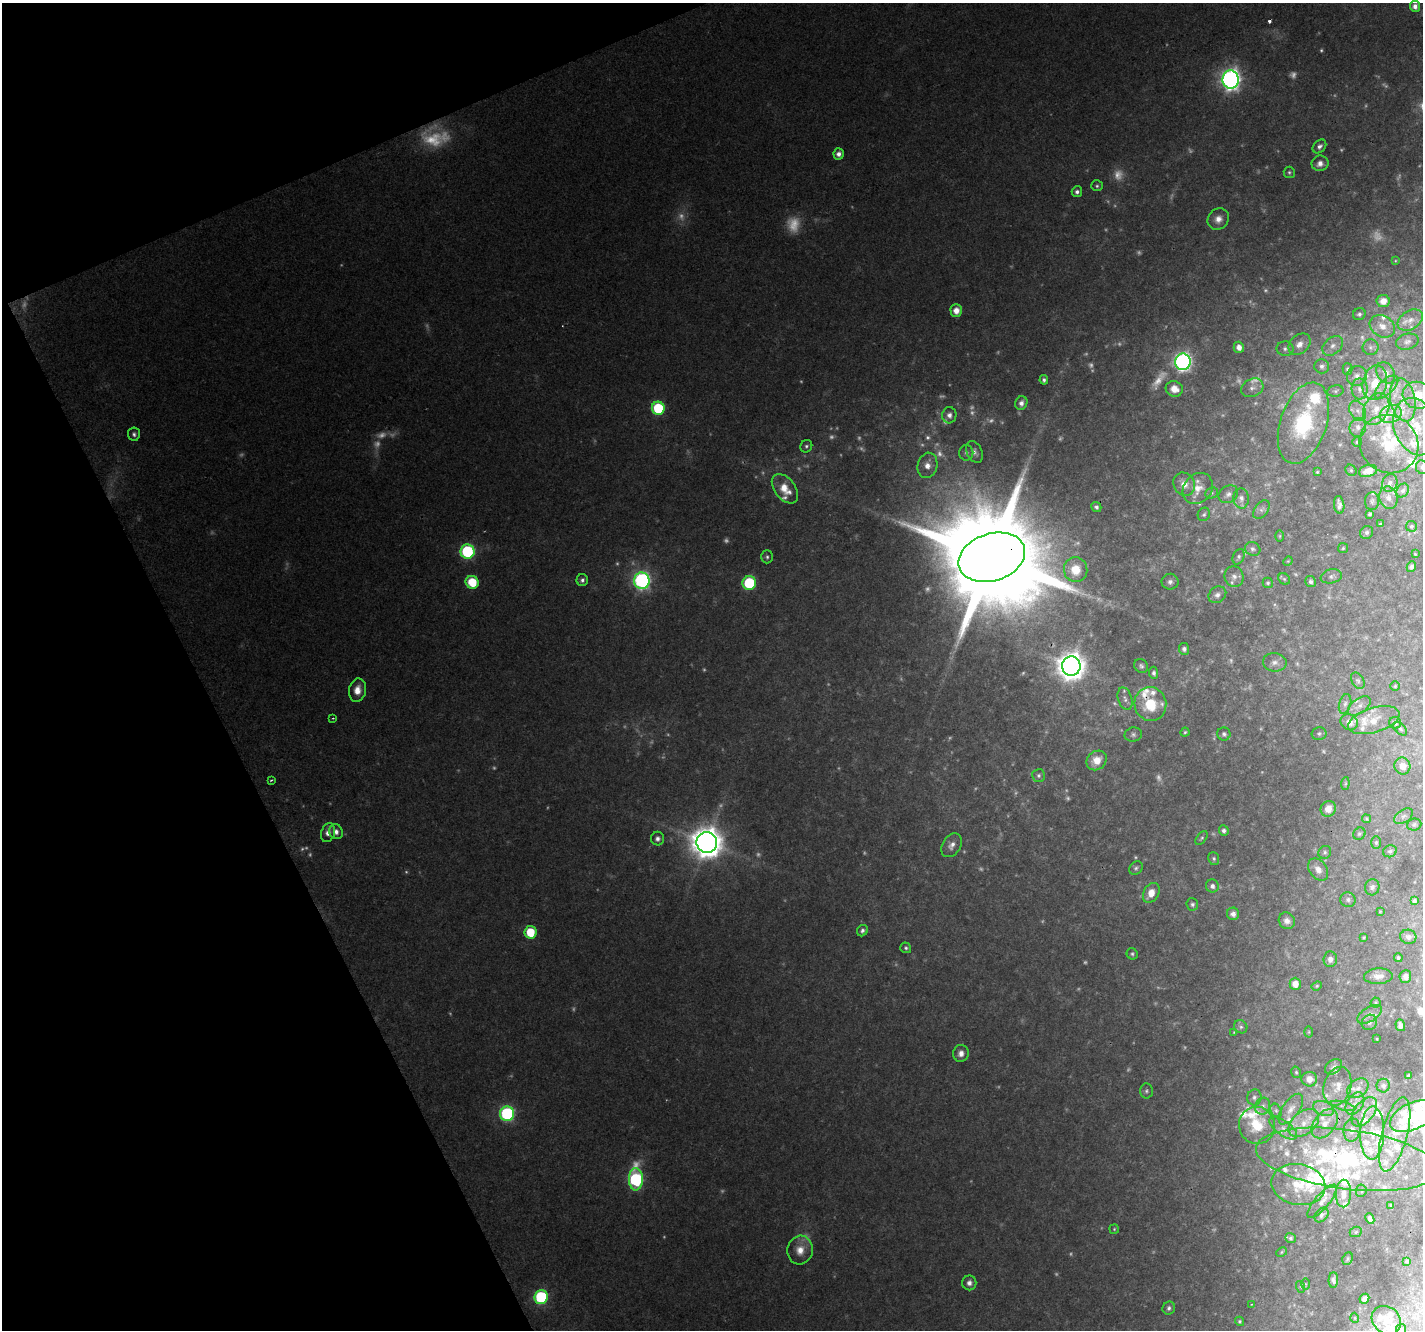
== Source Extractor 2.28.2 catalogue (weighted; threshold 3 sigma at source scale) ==
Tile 5 of 4 x 4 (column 1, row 2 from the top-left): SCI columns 1-1421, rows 2749-4076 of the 5687 x 5553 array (HDU 1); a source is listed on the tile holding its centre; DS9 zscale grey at full resolution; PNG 1425 x 1332 px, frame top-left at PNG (2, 3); each listed source drawn as its Kron ellipse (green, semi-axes under 4 px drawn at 4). Shown black and unused: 20% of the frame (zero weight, under 2 of 3 exposures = <1% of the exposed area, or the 3 px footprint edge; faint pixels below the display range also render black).
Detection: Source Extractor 2.28.2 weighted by HDU 2 'WHT'; one run over the whole footprint, this tile lists its part. Background 0.0829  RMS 0.0074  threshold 0.0332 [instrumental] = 3 sigma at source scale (4.5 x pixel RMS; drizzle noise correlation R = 1.50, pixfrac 1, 0.0396/0.0396 arcsec/px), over >= 5 px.
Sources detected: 416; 122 too faint to see at this stretch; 1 cosmic-ray / hot-pixel residue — neither listed nor drawn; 71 inside a brighter listed object's ellipse — not listed separately; the other 222 listed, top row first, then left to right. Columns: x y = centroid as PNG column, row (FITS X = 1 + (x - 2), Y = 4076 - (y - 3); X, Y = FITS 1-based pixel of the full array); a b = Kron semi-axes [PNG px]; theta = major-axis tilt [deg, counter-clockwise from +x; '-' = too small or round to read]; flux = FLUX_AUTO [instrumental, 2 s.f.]
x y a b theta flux
1415 6 5 5 - 4.8
1231 80 9 8 - 510
1319 146 8 5 47 3
839 154 5 5 - 5
1320 163 8 7 - 5.8
1289 172 6 5 - 1.5
1097 186 6 5 - 1.6
1077 192 5 5 - 2.9
1218 219 11 10 - 7.3
1395 261 4 3 - 0.66
1383 301 6 6 - 7.5
956 310 6 5 - 9
1359 314 6 6 - 2.2
1410 320 14 9 32 6.4
1382 326 13 10 -32 8
1407 342 11 8 15 3.2
1299 344 12 9 44 7.4
1333 346 11 8 40 5
1239 347 6 5 - 6
1370 347 8 8 - 2.5
1285 349 8 7 - 2.8
1183 362 8 7 - 360
1322 366 7 7 - 3.1
1347 369 5 5 - 1.6
1386 373 11 8 -59 4.7
1357 376 10 9 - 4.4
1044 380 5 4 - 2.3
1375 383 17 12 77 18
1386 387 15 7 44 5.5
1252 388 11 8 25 4.8
1174 389 8 7 - 12
1360 389 10 8 -90 4.1
1335 391 8 5 10 1.8
1418 395 15 13 -15 18
1403 400 22 12 -79 15
1021 403 7 6 - 4.4
658 408 7 6 - 63
1376 409 17 12 61 13
1358 411 11 7 -61 4.8
1391 414 11 8 19 6.7
949 415 8 7 - 4.4
1303 423 42 23 71 86
1358 427 9 8 - 3.9
1416 427 29 22 -68 29
134 434 6 6 - 2.5
1357 442 5 5 - 1.2
1389 444 30 28 -40 36
806 446 6 5 - 2
974 452 11 7 -65 3.8
966 453 8 7 - 2.5
927 465 13 9 77 9.2
1422 467 7 6 - 2
1351 470 6 5 - 1.2
1368 471 9 6 15 6.9
1317 472 4 4 - 0.94
1390 483 9 7 64 3.8
1184 484 12 10 -57 8
1198 488 16 14 51 11
785 489 17 10 -53 15
1403 490 7 6 - 2.4
1212 493 6 5 - 1.3
1228 494 10 8 34 3.7
1241 498 10 7 -85 3.9
1388 498 11 9 -75 5.4
1372 501 9 7 87 2
1339 505 9 5 -82 3.9
1096 507 5 4 - 2.2
1261 509 11 6 53 2.7
1204 514 7 6 - 1.8
1370 514 4 3 - 1.2
1380 524 3 2 - 0.84
1411 526 5 5 - 1.4
1367 532 7 6 - 1.9
1280 536 6 4 90 0.89
1343 548 5 5 - 1
1253 549 8 6 -27 2
467 552 7 7 - 110
1415 554 3 2 - 0.69
767 557 6 6 - 1.9
992 557 34 23 18 32000
1239 557 8 5 66 1.9
1288 561 5 4 - 0.83
1411 567 5 4 - 2.2
1076 570 12 11 - 16
1331 576 11 7 12 2.8
1234 577 10 9 - 4.8
1284 579 6 5 - 1.3
582 580 6 6 - 2.7
642 581 8 7 - 270
472 582 7 6 - 28
1170 582 8 8 - 3.3
1311 582 6 5 - 2.3
749 583 7 6 - 63
1268 583 5 5 - 1.2
1217 595 9 7 36 3.9
1184 649 6 5 - 2.8
1275 662 12 9 -8 4.7
1071 666 9 9 - 1300
1141 666 7 6 - 2.1
1154 673 6 4 -84 2.3
1358 681 9 6 -60 1.9
1395 686 5 4 - 1
357 690 12 8 80 8.8
1125 699 11 7 -73 3.6
1150 704 17 16 - 29
1345 704 10 6 74 2.6
1359 706 13 7 36 3.7
333 718 4 3 - 0.95
1374 720 26 12 16 12
1349 722 9 7 -32 6.1
1395 723 6 5 - 2.4
1400 729 8 5 -45 1.7
1185 732 4 4 - 1.1
1224 734 6 6 - 2.4
1319 734 7 6 - 1.6
1133 735 8 7 - 2.5
1097 760 11 9 40 13
1402 766 8 8 - 8.2
1038 776 6 6 - 2.4
271 780 3 2 - 0.95
1345 784 6 4 84 1.1
1328 809 8 7 - 9
1403 816 10 6 33 2.8
1366 819 4 4 - 0.91
1414 824 7 6 - 1.7
1224 831 5 5 - 2.4
336 832 8 6 -61 4.6
328 833 10 6 72 6.3
1359 834 6 5 - 1.5
1201 838 8 4 52 1.5
657 839 7 6 - 3.5
1376 842 6 5 - 1.4
707 843 10 10 - 1800
952 845 13 9 59 5.7
1390 851 7 5 24 1.8
1325 852 7 6 - 1.7
1214 859 6 5 - 1.7
1136 868 7 6 - 2
1318 869 12 8 -53 5.6
1212 886 6 6 - 3.4
1372 887 8 7 - 2.9
1151 893 10 7 60 11
1348 900 8 7 - 2.9
1414 901 4 4 - 2.1
1192 904 6 6 - 2
1380 912 4 3 - 0.63
1233 914 6 6 - 5.2
1287 921 8 8 - 4.6
862 931 6 5 - 2.5
530 932 6 6 - 29
1364 937 4 3 - 0.96
1408 937 8 7 - 3
906 948 5 5 - 1.7
1132 954 6 5 - 1.7
1398 958 4 4 - 1.2
1330 959 8 6 87 4.1
1378 976 14 7 2 6.9
1405 977 6 6 - 4.7
1295 984 6 5 - 8.5
1317 986 5 4 - 1.1
1375 1003 5 5 - 1.3
1370 1014 13 7 31 4.2
1369 1022 8 7 - 3
1400 1025 6 4 -73 3.3
1241 1027 7 6 - 1.9
1234 1032 3 3 - 0.54
1309 1032 5 3 - 0.81
1377 1039 3 2 - 0.54
961 1053 8 7 - 6
1334 1067 9 6 35 2.5
1296 1072 6 4 -75 1.3
1408 1076 3 3 - 1.1
1309 1079 8 7 - 7.3
1337 1086 20 13 73 11
1383 1086 7 6 - 2.4
1358 1088 12 8 37 5.1
1146 1091 7 6 - 1.9
1254 1097 8 7 - 2.6
1355 1104 12 8 57 6.1
1263 1106 8 7 - 3.3
1343 1106 12 4 -15 2.7
1291 1109 18 8 55 6.6
1324 1109 11 7 -21 4.5
1276 1111 7 5 -63 1.4
1364 1112 17 10 52 9.1
507 1114 7 7 - 140
1413 1116 24 13 26 30
1304 1123 17 11 40 12
1325 1124 16 10 53 9.6
1257 1125 19 18 - 25
1283 1128 16 7 -36 5
1352 1130 11 8 81 5.1
1372 1133 26 12 88 20
1395 1134 38 13 75 23
1347 1159 91 30 -7 170
636 1179 11 7 -90 160
1298 1184 27 20 -11 25
1361 1191 6 5 - 1.3
1343 1193 14 7 89 6.7
1322 1201 21 7 50 5.9
1391 1205 4 3 - 1.1
1321 1215 8 6 49 2.7
1370 1219 5 4 - 2.1
1114 1229 5 4 - 1.1
1356 1232 6 5 - 1.4
1291 1238 5 4 - 2
800 1250 14 12 77 12
1282 1252 6 4 25 1.1
1348 1259 6 5 - 1.4
1407 1261 3 3 - 1.3
1333 1280 7 4 89 2.8
969 1283 7 7 - 3.9
1305 1284 5 3 - 0.87
1301 1287 6 4 -72 1.1
541 1297 7 6 - 100
1364 1299 5 4 - 3.8
1252 1304 3 2 - 0.65
1169 1308 6 6 - 2.4
1355 1318 5 3 - 0.61
1386 1320 16 13 -38 9.3
1239 1321 5 4 - 1.4
1401 1329 5 5 - 1.1
Overlapping masked pixels (flux is a lower limit): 3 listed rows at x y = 992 557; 1150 704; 1347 1159
Isophote crosses this tile's border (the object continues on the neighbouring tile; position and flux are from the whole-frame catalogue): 4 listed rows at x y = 1418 395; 1416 427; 1422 467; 1413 1116